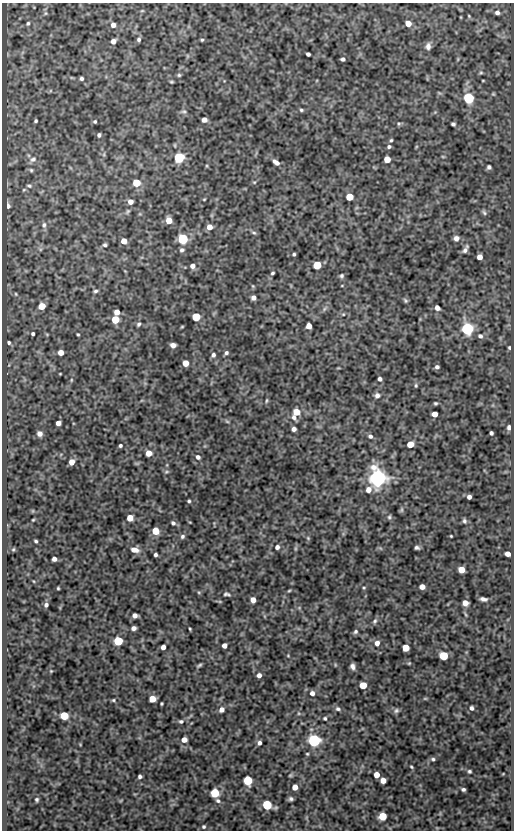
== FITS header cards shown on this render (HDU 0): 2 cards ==
NAXIS1  =                  512
NAXIS2  =                  828

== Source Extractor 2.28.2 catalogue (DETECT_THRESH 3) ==
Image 512 x 828 px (HDU 0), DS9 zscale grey, 1 PNG px = 1 image px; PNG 516 x 832 px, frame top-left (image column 1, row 828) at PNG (2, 3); no overlay
Background 111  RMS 0.57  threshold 1.72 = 3 sigma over >= 5 px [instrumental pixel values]
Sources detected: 195; all 195 listed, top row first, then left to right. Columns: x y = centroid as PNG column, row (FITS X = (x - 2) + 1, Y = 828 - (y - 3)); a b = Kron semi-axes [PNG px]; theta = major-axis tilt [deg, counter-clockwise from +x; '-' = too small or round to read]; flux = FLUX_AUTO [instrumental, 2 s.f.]
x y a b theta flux
497 12 7 6 - 130
45 13 6 4 -72 56
469 16 5 3 - 37
28 23 5 4 - 60
408 23 5 4 - 410
113 25 5 5 - 160
139 39 5 5 - 74
202 40 4 3 - 43
113 41 5 4 - 180
428 46 8 6 78 160
308 54 4 4 - 96
343 59 4 4 - 86
481 73 6 4 0 48
179 75 5 5 - 52
81 78 4 4 - 76
171 82 4 3 - 41
493 94 5 4 - 39
469 98 5 5 - 4600
301 110 5 4 - 55
184 111 7 5 0 79
204 120 5 4 - 190
36 121 4 3 - 51
95 121 5 4 - 54
399 124 5 5 - 52
453 124 4 3 - 73
99 135 4 4 - 81
391 140 4 3 - 48
389 147 5 4 - 76
104 154 6 4 72 54
443 157 6 3 -19 32
179 158 5 5 - 3800
33 159 10 7 25 140
387 159 5 5 - 560
276 162 8 5 -37 180
489 167 4 4 - 90
31 170 5 5 - 51
254 182 5 3 - 37
136 183 5 5 - 1000
29 186 7 5 -8 66
349 197 5 5 - 900
204 199 4 3 - 30
130 202 5 5 - 220
8 206 5 4 - 110
128 211 9 5 54 72
484 213 8 5 -62 71
169 220 5 5 - 450
44 225 8 6 86 110
209 227 5 5 - 260
254 233 7 5 -16 67
456 238 6 6 - 170
183 239 5 5 - 3600
124 241 5 5 - 340
105 245 4 4 - 68
465 249 11 5 60 140
182 250 6 5 - 96
294 254 3 3 - 57
479 257 5 5 - 230
317 265 5 5 - 1300
192 266 6 5 - 160
272 273 3 3 - 53
341 276 5 5 - 71
253 286 6 3 -71 38
95 291 6 4 5 72
16 294 5 3 - 33
253 298 4 4 - 140
405 300 7 5 -46 63
42 306 5 5 - 650
437 308 5 4 - 180
324 309 7 4 71 63
117 312 5 5 - 290
343 314 5 3 - 36
196 317 5 5 - 1700
115 320 5 5 - 1100
139 324 6 5 - 76
309 326 5 5 - 270
182 327 4 3 - 32
467 329 6 6 - 6700
33 334 3 3 - 70
78 334 3 2 - 41
480 336 6 5 - 100
9 343 3 3 - 61
173 345 5 4 - 200
509 348 4 3 - 52
61 352 4 4 - 310
226 353 5 5 - 81
213 355 6 5 - 95
185 363 5 5 - 430
437 367 4 4 - 90
60 374 3 2 - 26
380 379 4 4 - 100
71 380 5 3 - 39
416 385 5 4 - 51
377 395 7 6 - 120
266 401 6 3 71 46
435 403 3 3 - 50
296 412 5 5 - 640
435 414 5 4 - 290
294 417 7 6 - 130
227 421 6 4 -19 49
58 423 4 4 - 200
509 427 6 4 80 110
294 429 4 4 - 130
491 433 4 3 - 77
40 434 6 5 - 170
370 436 5 5 - 88
410 444 5 5 - 690
120 445 3 3 - 64
149 453 5 5 - 380
198 457 6 6 - 110
71 462 5 4 - 290
166 472 7 3 19 53
377 478 7 6 - 23000
368 490 6 5 - 250
469 497 4 4 - 130
189 501 4 3 - 52
402 510 7 4 89 59
389 517 6 5 - 59
130 518 5 5 - 510
33 520 3 2 - 31
464 521 6 5 - 78
173 523 6 5 - 86
155 531 5 5 - 780
182 536 6 5 - 84
451 536 3 2 - 31
308 538 6 4 -46 48
36 541 3 3 - 55
277 547 5 5 - 120
417 548 5 4 - 84
13 549 5 4 - 41
134 550 9 6 -14 300
507 554 5 4 - 220
155 555 4 3 - 83
54 559 4 4 - 150
461 570 5 5 - 560
422 587 5 4 - 230
58 588 3 3 - 39
364 588 4 4 - 39
289 591 5 3 - 37
227 594 9 5 -10 82
483 599 7 4 -11 120
253 600 5 4 - 290
465 603 5 5 - 300
46 605 5 5 - 96
135 615 5 4 - 160
375 621 8 6 63 92
133 628 5 4 - 140
190 629 3 2 - 38
355 632 6 5 - 78
118 641 5 5 - 2300
377 643 6 6 - 180
224 645 4 4 - 200
163 647 4 4 - 190
406 648 5 5 - 720
288 656 5 3 - 32
443 656 5 5 - 1500
409 663 4 3 - 37
199 665 6 3 32 61
352 666 7 5 -74 140
51 671 3 3 - 31
259 675 4 4 - 180
363 685 5 5 - 930
312 693 6 5 - 170
425 698 6 4 0 39
152 699 5 5 - 460
113 700 5 4 - 46
161 704 3 3 - 42
472 708 5 5 - 95
221 709 5 5 - 180
338 709 7 6 - 93
396 711 7 6 - 88
64 716 5 5 - 1500
325 718 5 5 - 53
181 721 6 5 - 85
184 740 5 5 - 260
314 740 6 5 - 8100
259 743 5 4 - 120
307 754 4 4 - 40
433 759 5 4 - 65
411 767 4 3 - 40
469 771 4 4 - 60
503 774 4 2 - 26
290 775 6 4 44 51
376 775 5 4 - 420
140 776 4 4 - 83
248 780 5 5 - 2200
383 780 5 5 - 290
295 787 5 4 - 350
463 789 4 3 - 74
215 793 5 5 - 2100
37 799 5 4 - 60
291 799 5 5 - 86
218 801 7 5 -27 87
267 805 5 5 - 2800
382 816 5 5 - 1200
204 827 4 4 - 52